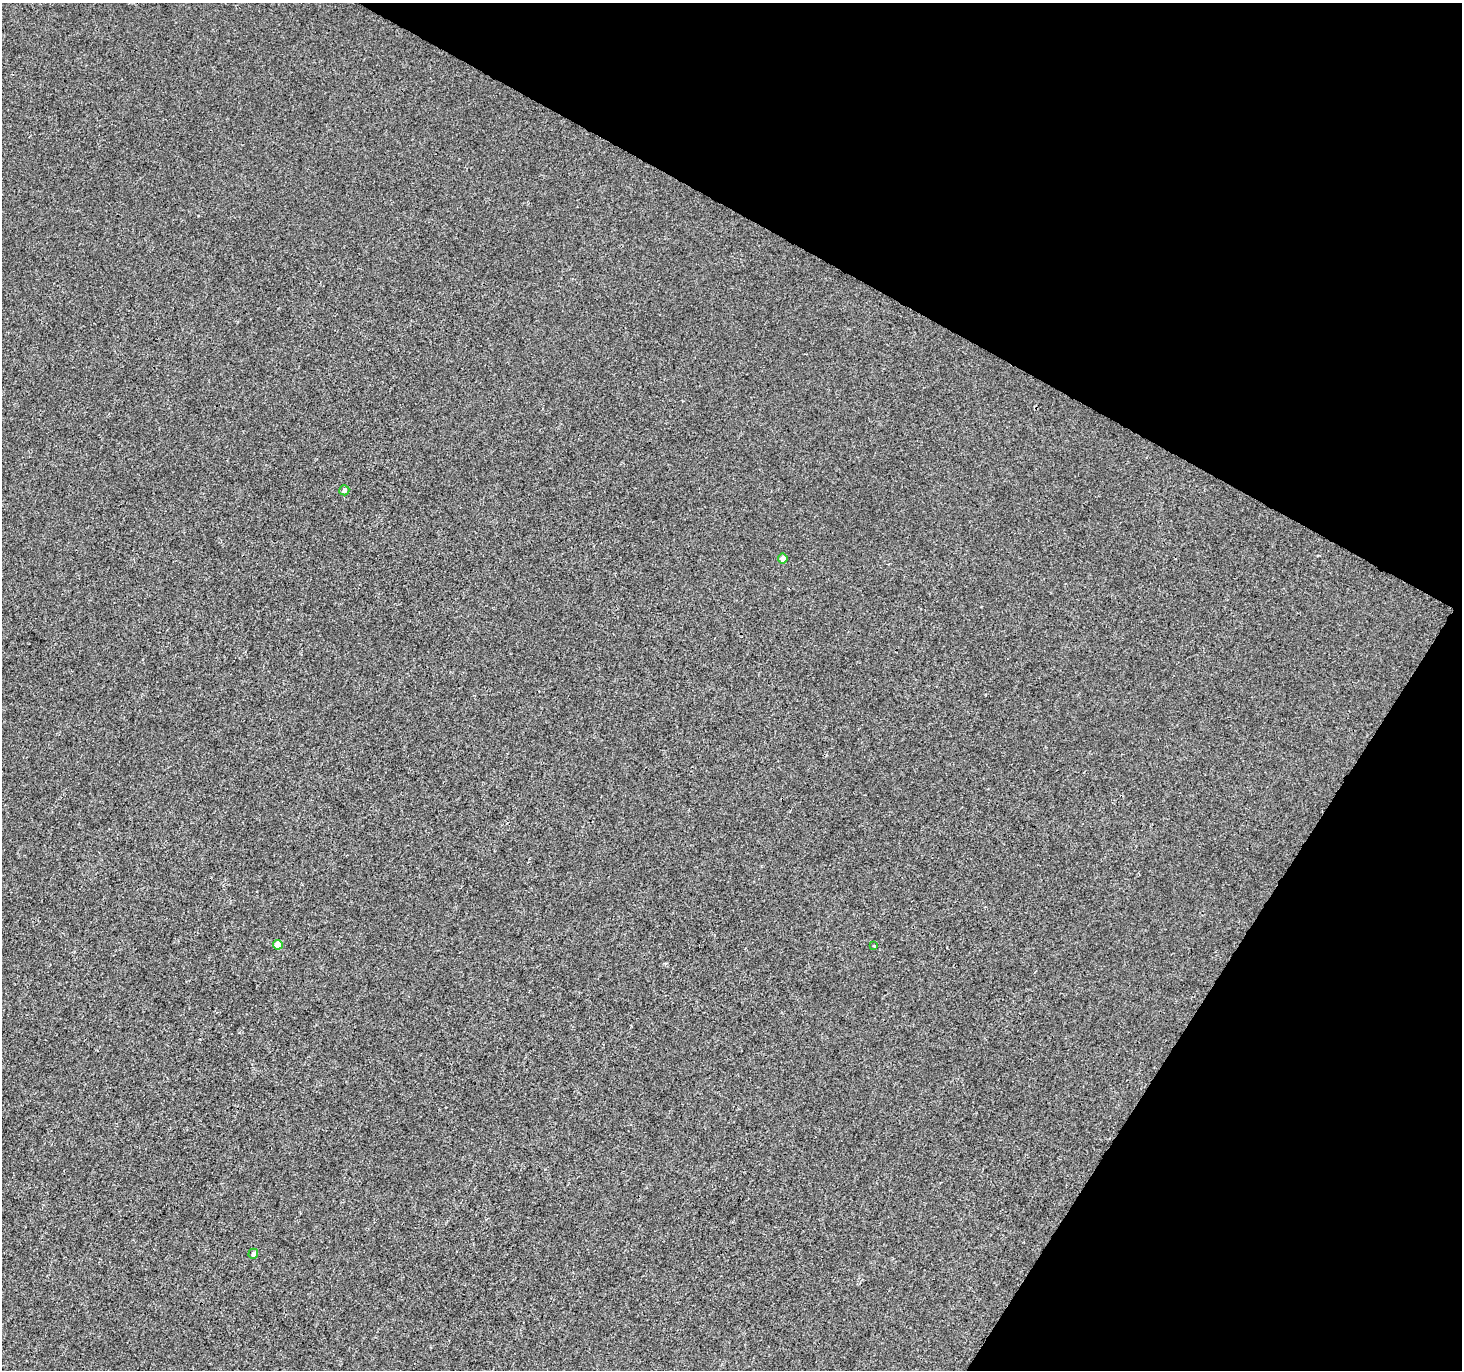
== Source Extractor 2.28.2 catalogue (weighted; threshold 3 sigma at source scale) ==
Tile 8 of 4 x 4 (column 4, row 2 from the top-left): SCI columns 4383-5842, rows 2934-4301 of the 5855 x 5932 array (HDU 1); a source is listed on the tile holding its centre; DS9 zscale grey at full resolution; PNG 1464 x 1372 px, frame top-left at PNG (2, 3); each listed source drawn as its Kron ellipse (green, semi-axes under 4 px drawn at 4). Shown black and unused: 26% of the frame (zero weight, under 3 of 4 exposures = <1% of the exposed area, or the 3 px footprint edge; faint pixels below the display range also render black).
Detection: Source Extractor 2.28.2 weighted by HDU 2 'WHT'; one run over the whole footprint, this tile lists its part. Background 1.56e-04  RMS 0.0024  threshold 0.0106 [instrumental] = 3 sigma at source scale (4.5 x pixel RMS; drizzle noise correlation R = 1.50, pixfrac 1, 0.0396/0.0396 arcsec/px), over >= 5 px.
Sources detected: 5; all 5 listed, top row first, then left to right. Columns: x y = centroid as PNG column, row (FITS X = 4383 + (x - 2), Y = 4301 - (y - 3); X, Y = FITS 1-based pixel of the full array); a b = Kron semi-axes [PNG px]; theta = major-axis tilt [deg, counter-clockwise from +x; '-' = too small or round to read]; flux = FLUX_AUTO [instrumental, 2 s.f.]
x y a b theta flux
344 490 5 5 - 0.78
783 559 5 4 - 1.4
278 945 5 5 - 3.5
874 946 3 3 - 0.27
253 1254 5 4 - 0.73